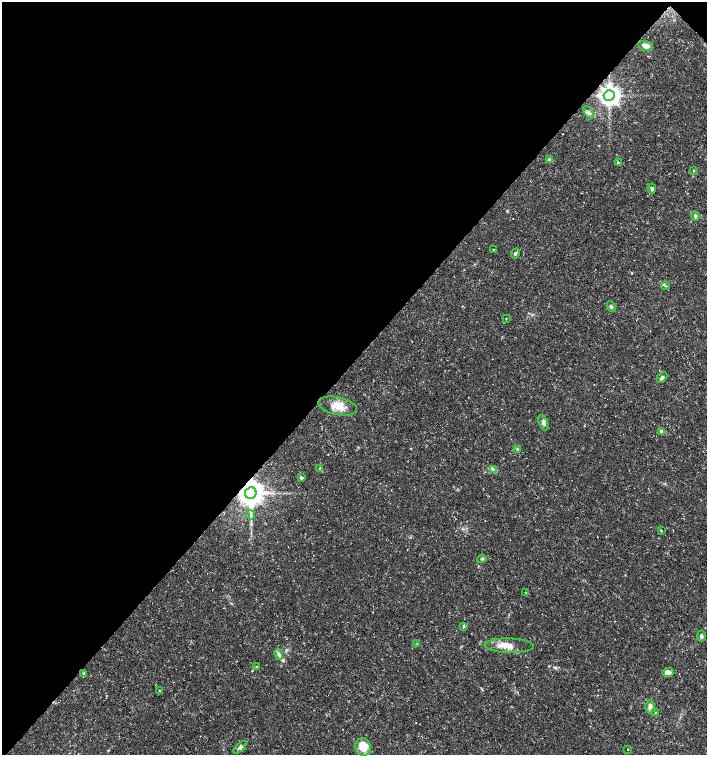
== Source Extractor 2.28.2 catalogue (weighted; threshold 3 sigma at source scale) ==
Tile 2 of 4 x 4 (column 2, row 1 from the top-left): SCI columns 1573-2981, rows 4522-6026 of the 6027 x 6026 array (HDU 1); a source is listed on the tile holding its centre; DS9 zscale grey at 2 x 2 block average (1 PNG px = mean of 2 x 2 image px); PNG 709 x 757 px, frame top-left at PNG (2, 2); each listed source drawn as its Kron ellipse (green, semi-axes under 4 px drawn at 4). Shown black and unused: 48% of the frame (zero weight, under 3 of 5 exposures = <1% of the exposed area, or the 3 px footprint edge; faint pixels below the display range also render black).
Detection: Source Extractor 2.28.2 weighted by HDU 2 'WHT'; one run over the whole footprint, this tile lists its part. Background 0.0133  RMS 0.0019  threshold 0.00841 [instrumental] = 3 sigma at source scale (4.5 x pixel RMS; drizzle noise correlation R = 1.50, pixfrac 1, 0.0396/0.0396 arcsec/px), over >= 5 px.
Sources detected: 41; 1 inside a brighter listed object's ellipse — not listed separately; the other 40 listed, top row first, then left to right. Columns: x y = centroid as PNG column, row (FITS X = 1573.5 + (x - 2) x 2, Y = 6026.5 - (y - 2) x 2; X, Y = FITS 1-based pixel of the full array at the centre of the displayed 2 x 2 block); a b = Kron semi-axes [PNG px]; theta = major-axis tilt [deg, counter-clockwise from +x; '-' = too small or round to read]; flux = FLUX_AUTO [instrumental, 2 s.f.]
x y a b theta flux
646 46 7 4 -13 2.6
609 96 5 5 - 340
589 112 7 3 -51 0.95
549 160 4 3 - 1.2
618 163 4 3 - 0.59
693 171 3 2 - 0.24
652 188 5 4 - 0.75
695 216 4 3 - 0.89
494 250 2 2 - 0.45
515 253 5 3 - 0.66
666 286 4 2 - 0.3
611 306 5 4 - 0.74
506 319 3 2 - 0.19
662 377 6 3 45 1.2
338 406 20 9 -12 5.9
543 423 8 4 -65 1.3
662 432 3 3 - 4.4
517 449 3 3 - 0.37
320 468 3 2 - 0.35
493 469 4 3 - 0.69
301 477 3 3 - 0.81
251 493 6 5 - 750
251 515 4 2 - 0.6
661 531 3 2 - 0.32
482 559 5 3 - 0.53
526 593 3 2 - 0.21
464 626 4 3 - 0.45
701 636 5 3 - 1
417 644 3 2 - 0.34
509 646 25 7 -1 5.2
279 654 6 4 -78 1.2
257 667 3 3 - 0.39
668 672 6 4 2 2.4
83 673 3 2 - 0.35
159 691 4 2 - 0.32
650 707 6 4 -89 1.6
655 713 4 3 - 0.44
240 747 8 4 44 1.2
363 747 8 7 - 6.6
627 749 2 2 - 0.68
Overlapping masked pixels (flux is a lower limit): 2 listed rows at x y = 609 96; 251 493
Diffuse or blended objects may show on this block-average render without a row.